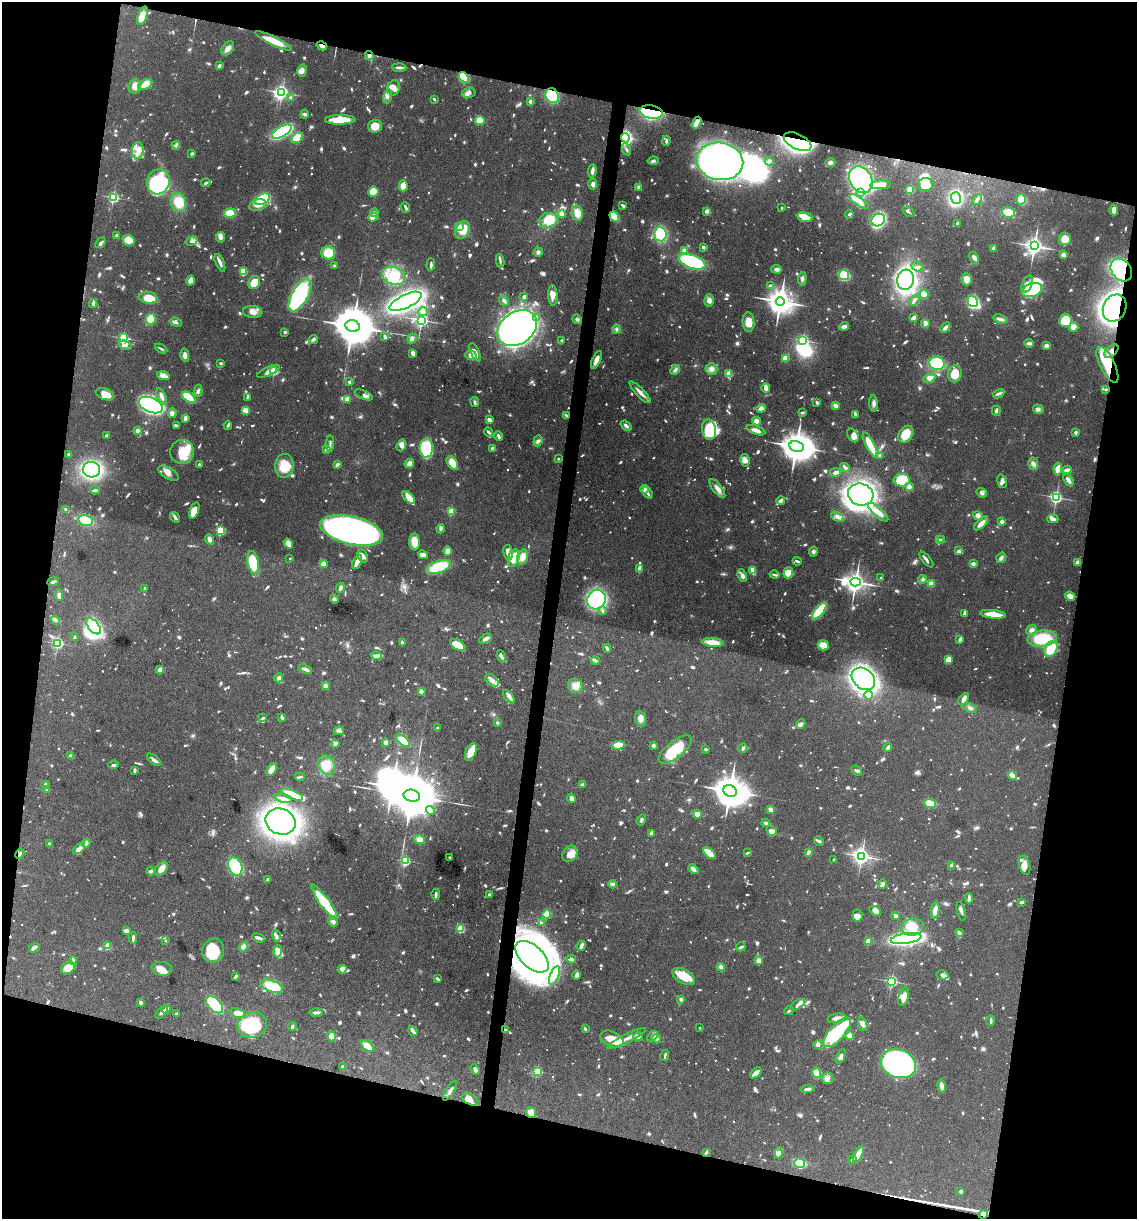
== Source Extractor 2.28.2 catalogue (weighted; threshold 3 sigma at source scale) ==
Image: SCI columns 236-4775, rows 1-4868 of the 4893 x 4871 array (HDU 1 of 3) = the unmasked area's bounding box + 8 px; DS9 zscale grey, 4 x 4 block average (1 PNG px = mean of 4 x 4 image px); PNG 1139 x 1221 px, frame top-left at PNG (2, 2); each listed source drawn as its Kron ellipse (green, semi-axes under 4 px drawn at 4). Shown black and unused: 26% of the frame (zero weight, under 10 of 20 exposures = <1% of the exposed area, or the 3 px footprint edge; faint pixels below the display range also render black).
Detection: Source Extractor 2.28.2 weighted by HDU 2 'WHT'. Background 0.0424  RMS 0.0026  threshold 0.0105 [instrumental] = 3 sigma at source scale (4.09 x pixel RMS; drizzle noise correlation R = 1.36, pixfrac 0.8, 0.05/0.05 arcsec/px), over >= 5 px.
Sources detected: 1843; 64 too faint to see at this stretch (4 x 4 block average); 19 inside a brighter object's white glare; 7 cosmic-ray / hot-pixel residue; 3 long thin detections or spike segments (spike, bleed or trail) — neither listed nor drawn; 52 coinciding with a brighter row at this scale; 146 inside a brighter listed object's ellipse — not listed separately; of the other 1552, all 500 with FLUX_AUTO >= 3.04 (the completeness limit of this list) listed and drawn (1052 fainter detections not listed), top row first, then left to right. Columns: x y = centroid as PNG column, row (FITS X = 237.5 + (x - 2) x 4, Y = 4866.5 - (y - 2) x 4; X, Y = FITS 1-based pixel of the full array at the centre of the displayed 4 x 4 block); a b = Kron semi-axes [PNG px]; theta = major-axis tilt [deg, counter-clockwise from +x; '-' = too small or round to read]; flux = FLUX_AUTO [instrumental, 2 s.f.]
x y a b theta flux
142 16 9 4 70 23
273 41 20 4 -26 33
322 46 5 3 - 5.2
228 48 8 5 52 7.4
369 56 4 4 - 6.9
219 66 3 2 - 4
399 67 7 2 -2 8
302 71 6 4 74 7.9
464 77 6 4 -52 69
145 84 7 4 28 26
135 86 7 6 - 12
394 88 7 6 - 8.5
282 92 2 2 - 450
469 93 6 5 - 6.1
388 96 7 3 77 4
552 96 8 6 -60 74
291 98 2 2 - 8.6
434 99 3 2 - 3.6
530 101 2 2 - 12
651 112 12 6 -10 140
305 114 4 2 - 4.9
340 120 15 4 1 37
480 120 5 4 - 20
696 123 6 3 59 13
375 126 7 6 - 19
282 132 11 5 30 170
297 138 6 4 39 24
625 138 5 4 - 220
666 141 5 2 - 4.1
797 142 15 7 -25 400
176 145 4 3 - 3.1
626 149 6 3 -66 3.5
138 151 8 5 85 13
192 154 2 2 - 4.4
653 161 5 3 - 3.5
720 161 23 18 -9 850
769 161 4 4 - 3.7
830 163 5 4 - 5.4
592 171 6 2 80 9.1
861 180 14 11 -62 230
158 182 12 11 - 78
206 183 5 2 - 3.1
593 184 5 4 - 6.8
880 185 10 4 3 35
925 185 7 6 - 30
403 186 5 4 - 23
639 187 4 4 - 3.9
910 189 2 2 - 89
373 191 5 5 - 24
861 193 3 3 - 3.2
113 197 2 2 - 250
956 198 6 5 - 180
262 199 8 5 25 79
1021 199 5 4 - 39
977 200 5 3 - 5.2
178 202 9 7 -75 32
859 202 11 4 -33 14
258 205 9 5 14 11
623 206 3 2 - 4.2
406 207 5 2 - 5.1
782 208 2 2 - 5.1
1114 210 5 3 - 11
707 211 2 2 - 28
908 212 6 2 -33 3.3
1008 212 6 5 - 35
230 213 6 4 7 29
374 213 4 3 - 3.4
577 213 8 5 -81 17
561 214 2 2 - 39
849 214 4 2 - 4.2
614 216 5 4 - 25
373 217 4 4 - 13
805 217 8 3 -12 24
548 220 9 7 16 32
878 220 7 6 - 200
957 223 3 2 - 3.1
459 227 2 2 - 50
463 230 9 6 64 29
660 234 7 6 - 110
117 236 4 2 - 4.5
220 237 5 4 - 8.1
1065 239 6 6 - 16
129 240 6 5 - 26
191 241 6 4 18 5.7
101 243 6 3 49 4.4
1034 246 3 3 - 920
703 247 3 2 - 4.3
993 248 4 3 - 3.4
684 250 4 3 - 4.7
538 252 5 4 - 4.5
328 253 7 6 - 32
1063 255 2 2 - 16
974 258 6 3 -64 4.5
500 261 7 2 -81 4
692 262 14 6 -19 130
220 263 9 2 -67 11
431 265 6 2 87 4.9
334 266 2 2 - 7.8
918 267 6 4 -26 5.1
777 269 5 3 - 5.1
1121 270 12 9 -51 260
243 271 4 3 - 36
844 275 5 5 - 58
394 276 12 9 -18 47
802 279 7 3 85 5.1
967 279 6 5 - 15
906 280 10 8 76 580
191 281 5 4 - 12
254 283 7 5 54 28
1027 284 9 5 68 9
771 286 3 3 - 6.2
1032 290 10 6 20 110
924 294 5 4 - 20
300 295 18 8 60 200
553 295 10 4 -88 11
524 296 2 2 - 15
148 298 9 6 -7 27
709 300 6 5 - 6.9
406 301 17 6 25 590
504 301 5 3 - 5.2
914 301 6 3 44 3.7
780 302 4 4 - 2800
973 302 6 5 - 170
93 304 4 2 - 5.6
1115 308 14 11 66 1000
253 312 10 6 -7 11
423 312 5 4 - 5.2
537 317 4 3 - 3.7
913 318 4 3 - 8.4
151 319 5 5 - 32
577 319 5 4 - 3.9
1000 319 7 3 -17 7.7
421 320 2 2 - 550
1065 320 6 6 - 37
176 322 6 3 -19 3.3
748 322 10 6 -85 18
925 324 4 3 - 9.4
353 326 7 5 -19 9800
844 326 5 3 - 7
1074 327 5 4 - 15
517 328 21 16 35 1400
945 328 6 3 45 5.2
616 329 4 3 - 3.2
285 332 2 2 - 4.9
385 337 4 2 - 4.7
123 338 2 2 - 240
313 339 5 3 - 3.9
412 339 5 4 - 5
562 340 2 2 - 6.6
803 340 2 2 - 240
1029 343 5 3 - 6.1
125 345 6 3 -18 5.2
1046 346 4 3 - 5.1
161 349 6 2 -29 3.6
1111 351 8 5 42 16
475 352 10 4 -64 7.4
413 353 4 2 - 14
185 355 7 4 -78 7.9
471 355 6 5 - 10
785 358 2 2 - 65
596 360 9 3 66 12
221 363 2 2 - 5.2
937 363 8 6 -14 94
1107 365 20 7 -64 62
712 369 6 6 - 9.3
675 370 5 4 - 4.2
268 371 12 4 24 9.4
274 371 2 2 - 110
729 374 2 2 - 78
955 374 8 6 80 27
163 376 6 4 -15 18
929 378 6 4 25 9.8
349 382 3 3 - 3.7
766 388 5 2 - 12
1106 389 2 2 - 8
198 391 6 3 76 4.8
640 392 14 3 -47 11
105 394 9 5 -20 20
999 394 6 3 30 4.6
364 395 10 3 -23 5.6
162 396 9 3 -64 8.1
189 397 8 4 -37 61
247 397 3 2 - 3.2
347 399 2 2 - 53
475 402 5 3 - 3.3
817 402 3 2 - 4.3
874 403 8 4 -85 5.4
151 405 13 7 -22 330
835 406 4 3 - 7.4
761 408 4 3 - 8.3
1038 409 5 4 - 4.5
246 410 4 3 - 22
996 410 5 2 - 5.9
802 412 3 2 - 3.3
172 413 4 4 - 5.6
855 414 4 2 - 4.2
566 415 4 2 - 3.2
185 418 4 2 - 5.7
489 420 3 2 - 13
756 421 4 3 - 11
176 425 4 2 - 4.4
228 425 4 2 - 4
626 426 6 3 -39 5.4
137 430 2 2 - 28
709 430 10 7 -78 81
756 430 10 3 -19 9.6
488 432 5 2 - 3.7
1076 432 2 2 - 15
906 434 9 7 53 26
107 435 3 2 - 3.7
853 435 7 5 -59 8.7
498 436 5 2 - 5.9
538 441 5 4 - 4.1
330 444 8 2 85 3.8
401 445 6 4 71 11
870 445 14 3 -63 74
796 446 7 5 -10 3600
426 448 10 6 89 110
492 448 2 2 - 3.3
327 449 4 3 - 4.5
182 452 12 11 - 40
68 454 2 2 - 15
880 455 2 2 - 5.7
558 459 2 2 - 6.1
745 460 6 4 -79 12
409 463 5 4 - 8.5
452 463 7 4 -56 21
199 464 2 2 - 7.4
337 464 3 2 - 5.4
1033 464 6 5 - 5.4
284 466 12 9 85 36
845 468 5 3 - 3.6
1058 469 6 3 83 15
91 470 8 8 - 250
1067 470 4 3 - 8
835 472 5 2 - 8.7
168 473 11 5 -32 11
902 480 8 6 -1 56
1068 480 7 2 -56 8.6
1002 481 7 4 -75 4.9
909 487 3 3 - 6.4
717 488 11 4 -53 9.9
644 489 4 3 - 5.2
95 490 5 3 - 3.3
647 493 6 2 -52 4.2
982 493 5 3 - 4.2
861 495 13 11 -15 420
409 497 8 3 -48 34
1056 497 2 2 - 400
781 500 4 2 - 10
66 509 2 2 - 4.3
194 510 8 4 69 17
451 511 2 2 - 100
878 512 13 4 -42 18
978 516 5 4 - 9.2
175 517 5 2 - 5.7
837 517 7 4 -31 7.3
1053 519 5 2 - 6
85 520 7 5 -12 50
1002 521 2 2 - 25
981 523 9 3 44 14
441 529 4 3 - 3.3
351 530 32 14 -13 700
220 531 2 2 - 160
209 539 5 3 - 7.7
939 539 3 2 - 5.6
941 540 2 2 - 6.9
414 542 8 5 -86 23
288 543 5 4 - 14
959 550 3 3 - 3.3
448 551 4 4 - 9.8
508 552 7 3 -77 12
813 552 5 4 - 3.8
423 555 5 4 - 6.7
363 556 7 4 -66 6.8
522 557 8 5 75 15
290 558 2 2 - 4.4
513 558 9 5 76 41
1001 558 5 3 - 4.8
926 560 9 2 -51 5.8
797 561 4 2 - 3.8
253 562 11 5 -78 58
357 562 7 2 65 22
1078 563 4 4 - 6
323 564 2 2 - 55
973 564 2 2 - 24
438 567 13 6 19 62
639 568 4 2 - 11
753 570 4 2 - 25
788 573 5 5 - 24
775 575 5 2 - 4.3
742 576 6 4 -67 6.8
881 578 2 2 - 7.8
923 579 4 4 - 3.4
53 582 6 3 21 3.2
855 582 5 3 - 1400
931 583 4 3 - 4.9
340 588 5 3 - 5.9
144 589 4 2 - 3.4
59 595 6 4 -83 5.1
1070 596 5 4 - 9.2
334 599 5 4 - 3.5
596 599 10 9 - 330
602 611 3 2 - 3.2
819 611 10 4 51 74
964 613 4 2 - 5.4
993 614 13 4 -6 26
56 620 5 3 - 3.4
94 626 9 5 -50 190
1031 630 5 4 - 5.6
74 637 3 2 - 3.4
1042 638 15 8 8 71
486 639 7 3 26 7.6
960 639 3 2 - 6.5
402 642 3 2 - 3.8
713 642 11 3 -6 25
58 643 2 2 - 280
457 645 8 5 -32 27
823 645 5 5 - 22
607 648 4 2 - 3.4
1051 649 8 6 60 45
377 656 5 4 - 4.4
501 656 6 2 -66 9.2
595 660 4 3 - 3.4
948 660 4 3 - 22
305 669 7 3 -19 5.1
160 670 2 2 - 43
279 678 4 3 - 4.9
863 679 13 9 -42 700
492 680 8 5 -39 9.6
325 686 2 2 - 31
575 686 7 7 - 13
421 691 4 4 - 3.5
869 695 4 3 - 3.9
509 697 8 3 -53 6.3
964 699 6 3 52 8.2
970 708 7 4 -28 5.7
263 718 2 2 - 3.6
282 718 4 2 - 5.9
640 719 8 5 -83 9.5
497 723 2 2 - 13
801 724 5 4 - 4.8
437 728 2 2 - 5.8
339 731 5 4 - 3.9
403 741 8 4 -39 32
386 742 3 2 - 11
335 744 4 2 - 6.8
618 745 6 4 6 31
653 745 3 3 - 4.7
743 748 5 3 - 3.5
888 748 4 2 - 9.7
706 749 2 2 - 4.4
675 750 20 8 38 73
471 752 9 5 67 22
70 756 2 2 - 7
154 760 8 3 -40 6.1
113 765 5 4 - 3.4
327 765 10 8 -58 30
272 769 7 3 57 16
134 771 3 2 - 5.2
857 771 6 3 -42 3.2
1012 775 5 3 - 12
300 777 5 2 - 4
45 784 2 2 - 8.4
583 785 3 3 - 7.8
47 790 2 2 - 17
730 791 7 5 -24 4700
292 794 12 3 -23 61
412 796 8 6 -14 14000
283 798 9 2 -13 6.4
571 798 4 3 - 7.2
930 803 6 3 -21 48
771 810 4 2 - 9.9
430 811 5 4 - 6.6
697 814 5 3 - 13
641 820 6 3 57 3.3
280 822 15 13 -21 970
766 823 4 3 - 3.4
772 831 6 4 -29 11
651 833 4 2 - 6.8
419 839 5 4 - 11
819 841 5 2 - 6.8
86 843 4 2 - 10
49 844 3 2 - 3.4
79 848 7 4 42 15
710 853 7 4 -39 25
747 853 3 2 - 3.3
808 853 3 2 - 4.9
20 854 5 2 - 4.1
570 854 9 7 58 14
862 856 3 2 - 710
450 858 2 2 - 3
834 859 2 2 - 3.5
405 861 2 2 - 180
1025 865 10 5 -75 11
235 866 9 6 -68 83
951 866 3 2 - 10
161 869 8 5 52 12
693 869 6 3 -43 7.1
151 871 4 3 - 4.8
268 879 2 2 - 4.4
613 884 4 4 - 3.5
882 884 4 3 - 6.6
436 894 5 2 - 5.6
489 895 3 3 - 3.3
969 898 5 3 - 3.3
325 902 22 4 -54 110
1022 902 3 2 - 4.9
935 910 8 3 83 14
875 911 6 4 -32 10
961 911 10 2 -76 5
547 914 4 3 - 46
857 916 6 5 - 9.6
895 916 4 3 - 4.6
333 921 5 5 - 5.7
541 923 4 2 - 3.3
912 927 11 8 12 30
460 929 2 2 - 110
127 931 3 2 - 18
959 933 3 2 - 5.2
276 936 6 2 -74 5.1
133 938 6 2 89 5.8
259 938 6 2 -20 8.4
906 938 15 5 8 380
165 941 2 2 - 3.7
868 941 2 2 - 60
107 946 2 2 - 58
581 946 5 2 - 9.1
244 947 5 4 - 8.9
741 947 4 2 - 4.1
34 948 5 4 - 5.5
213 951 12 10 64 49
278 951 6 4 89 17
532 957 20 11 -42 820
571 959 5 3 - 3.7
73 961 4 2 - 11
759 961 3 3 - 16
721 967 4 3 - 6.2
68 968 7 5 34 23
162 969 10 7 -5 17
342 969 4 3 - 7.2
554 975 10 4 68 11
577 975 4 3 - 7.4
943 975 6 4 -13 4.7
236 976 4 2 - 4.2
683 976 12 7 -29 35
438 979 4 2 - 3.2
892 981 2 2 - 320
272 986 12 5 -22 47
904 997 9 5 73 13
681 999 4 3 - 3.5
140 1002 2 2 - 8.8
215 1005 10 6 -47 130
798 1005 8 3 32 5.3
166 1009 5 3 - 6.5
789 1011 5 2 - 3.4
162 1012 8 3 51 5.2
316 1012 6 2 1 7.6
177 1013 3 2 - 3.6
238 1013 8 4 -19 13
837 1018 9 4 10 8.2
991 1021 5 2 - 4.9
863 1024 7 4 -76 7.4
252 1025 15 12 15 98
292 1026 4 3 - 3.6
700 1028 2 2 - 3.5
585 1029 3 2 - 4.1
505 1030 2 2 - 4.8
413 1031 5 2 - 7.2
837 1032 18 7 48 140
849 1035 2 2 - 40
331 1036 5 4 - 12
638 1036 5 3 - 5.6
652 1036 6 3 43 3.8
612 1039 12 7 -24 28
627 1039 21 3 26 12
657 1039 5 3 - 4.6
818 1044 4 4 - 7.1
367 1046 7 4 -41 23
665 1056 5 2 - 3.7
841 1056 8 3 66 5.3
898 1064 18 14 -21 680
343 1067 3 2 - 5
475 1069 5 3 - 5.7
537 1071 2 2 - 180
756 1073 7 3 40 13
817 1073 5 4 - 31
828 1078 6 5 - 6.6
941 1086 6 3 -79 10
808 1089 7 2 6 5.9
450 1091 11 2 58 4.8
470 1099 9 5 -25 20
531 1113 6 4 -52 24
706 1153 4 2 - 4.7
778 1153 6 3 83 4.4
858 1154 9 3 64 23
852 1160 3 3 - 3.2
799 1163 5 5 - 64
961 1191 3 3 - 3.3
983 1215 5 3 - 4.6
Overlapping masked pixels (flux is a lower limit): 20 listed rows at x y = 322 46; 369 56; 464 77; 552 96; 651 112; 696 123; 625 138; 797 142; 1114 210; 614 216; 1121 270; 1115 308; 1111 351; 1107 365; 1106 389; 20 854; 532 957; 531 1113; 706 1153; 983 1215